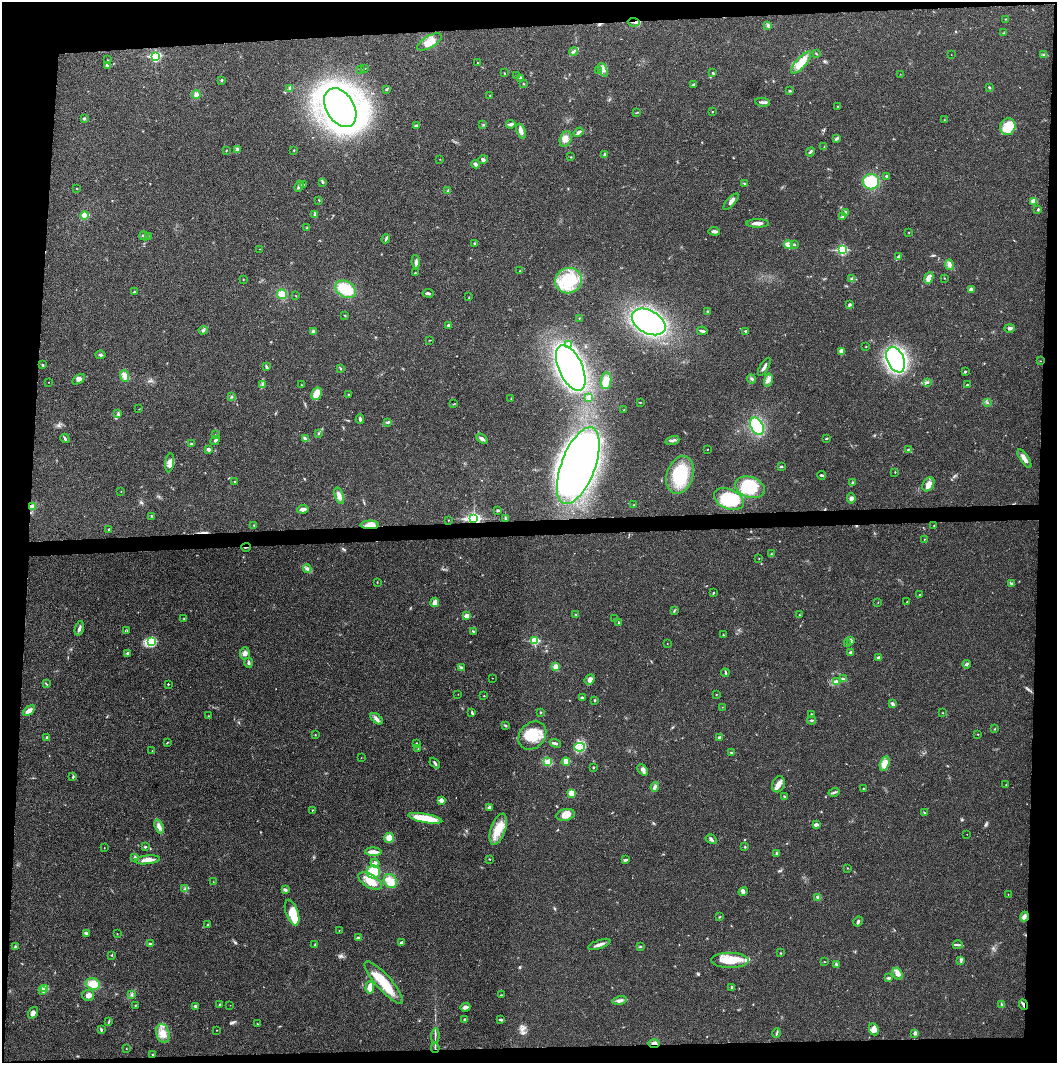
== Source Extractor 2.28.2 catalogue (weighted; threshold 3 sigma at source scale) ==
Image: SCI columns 1-4217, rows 1-4242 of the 4221 x 4243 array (HDU 1 of 3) = the unmasked area's bounding box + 8 px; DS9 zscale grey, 4 x 4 block average (1 PNG px = mean of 4 x 4 image px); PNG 1059 x 1065 px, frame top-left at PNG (2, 2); each listed source drawn as its Kron ellipse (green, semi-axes under 4 px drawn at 4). Shown black and unused: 9% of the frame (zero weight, under 3 of 4 exposures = <1% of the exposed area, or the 3 px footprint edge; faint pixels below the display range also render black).
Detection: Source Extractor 2.28.2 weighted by HDU 2 'WHT'. Background 0.021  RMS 0.0042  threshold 0.0188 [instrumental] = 3 sigma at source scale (4.5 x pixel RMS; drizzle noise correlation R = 1.50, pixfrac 1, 0.05/0.05 arcsec/px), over >= 5 px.
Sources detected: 385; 1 inside a brighter object's white glare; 4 cosmic-ray / hot-pixel residue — neither listed nor drawn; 1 coinciding with a brighter row at this scale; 14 inside a brighter listed object's ellipse — not listed separately; the other 365 listed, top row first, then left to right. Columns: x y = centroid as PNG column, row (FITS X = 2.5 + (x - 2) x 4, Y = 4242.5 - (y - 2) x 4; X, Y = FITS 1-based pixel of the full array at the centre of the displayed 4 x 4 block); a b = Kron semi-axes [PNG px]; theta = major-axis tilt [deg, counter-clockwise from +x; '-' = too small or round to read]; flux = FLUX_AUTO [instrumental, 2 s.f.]
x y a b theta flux
1006 19 2 2 - 1.2
634 22 6 2 -7 4.9
768 25 3 2 - 3
1004 33 2 2 - 1.1
430 42 14 6 29 27
574 51 4 2 - 4.2
816 54 2 2 - 0.92
951 55 2 2 - 0.48
1044 55 3 2 - 2.7
155 56 3 2 - 290
108 60 2 2 - 0.74
478 63 2 2 - 1.4
801 63 14 5 49 41
107 65 3 2 - 1.4
365 68 2 2 - 0.86
361 70 2 2 - 1.7
603 70 7 4 -66 10
598 71 2 2 - 1.3
504 73 2 2 - 0.95
713 73 3 2 - 2.7
900 74 2 2 - 0.76
517 75 2 2 - 0.93
520 78 4 3 - 4.2
221 80 2 2 - 3.3
523 84 2 2 - 1.1
694 85 4 2 - 4
989 87 3 2 - 3.5
290 88 3 2 - 1.2
387 89 3 2 - 2
789 91 2 2 - 1.5
196 95 4 3 - 11
490 96 2 2 - 1.5
763 102 7 2 -9 6
838 107 3 2 - 2
340 108 21 14 -59 1400
637 112 3 2 - 1.3
712 112 2 2 - 1.2
84 118 3 2 - 3.8
944 120 2 2 - 1.1
511 124 5 3 - 7.1
483 125 2 2 - 1.6
416 126 2 2 - 12
1008 127 8 7 - 56
521 131 8 4 -69 10
579 132 5 3 - 6
837 138 3 2 - 5
566 139 8 5 70 19
824 147 2 2 - 0.74
226 150 2 2 - 1.1
237 150 4 2 - 3.6
294 150 2 2 - 1.5
810 152 5 2 - 3.7
605 154 3 2 - 2.5
571 157 2 2 - 1.4
440 159 2 2 - 0.69
483 160 5 3 - 4.2
475 164 4 3 - 5.2
887 176 2 2 - 6
871 182 8 7 - 68
323 183 2 2 - 0.97
745 184 4 2 - 3
304 185 2 2 - 2
299 186 5 3 - 4.8
77 188 2 2 - 1.1
448 191 3 2 - 3.1
319 200 2 2 - 1.2
1034 201 4 4 - 12
731 202 10 3 48 8.1
1038 209 3 2 - 3
845 212 3 3 - 3.3
315 215 2 2 - 1.6
85 216 4 4 - 18
842 216 4 3 - 4.5
758 223 11 3 0 12
307 227 2 2 - 1.6
714 231 5 3 - 7.1
909 232 2 2 - 1
144 236 5 2 - 3.1
148 236 2 2 - 0.91
386 239 4 2 - 3.3
474 243 3 2 - 1.6
788 245 4 3 - 19
794 245 3 2 - 2.8
260 249 2 2 - 0.64
842 250 3 2 - 230
898 257 2 2 - 1.9
416 262 6 3 -83 5.9
949 265 5 3 - 7
520 271 3 2 - 2.5
415 273 2 2 - 2
929 278 6 3 67 15
945 278 2 2 - 0.72
243 279 2 2 - 1.3
852 279 4 2 - 3
568 281 13 12 - 90
346 289 11 7 -29 91
971 289 3 3 - 7.7
134 292 2 2 - 8
428 293 5 2 - 4.7
282 294 5 5 - 26
296 296 2 2 - 0.84
469 297 2 2 - 0.98
850 305 4 3 - 3.6
708 312 3 2 - 3.2
345 315 2 2 - 1.1
579 318 2 2 - 1.1
649 322 18 11 -29 470
448 325 3 2 - 2.7
1010 328 5 3 - 5
203 330 4 3 - 4.8
702 331 5 2 - 4.9
746 331 2 2 - 8.4
313 332 3 3 - 6.9
430 340 2 2 - 0.98
568 344 3 3 - 5.8
866 346 2 2 - 0.78
841 351 4 2 - 15
100 355 5 2 - 3.8
896 360 13 8 -66 650
1040 361 2 2 - 0.84
43 365 2 2 - 2.7
266 367 3 3 - 3.2
764 367 10 2 60 9.7
571 368 25 12 -66 1500
340 369 3 2 - 1.6
965 372 3 2 - 2.5
125 376 6 4 -67 17
78 379 7 4 34 8.4
752 379 5 2 - 3.4
768 380 6 3 78 9.1
606 381 8 5 82 18
48 382 2 2 - 0.62
928 382 2 2 - 1.8
262 384 3 2 - 1.9
302 385 2 2 - 0.64
967 385 2 2 - 1.8
317 394 6 5 - 31
348 395 2 2 - 0.97
231 397 3 2 - 3
589 397 4 3 - 5.7
511 398 2 2 - 0.79
640 402 3 2 - 1.3
987 402 2 2 - 0.92
454 404 3 2 - 1.4
139 409 2 2 - 0.85
624 410 2 2 - 1.1
118 414 4 2 - 2.7
360 419 5 2 - 5
388 422 4 2 - 5
757 426 9 6 -61 140
318 433 3 2 - 1.2
215 435 2 2 - 0.85
65 438 5 2 - 3.7
827 438 3 2 - 1.7
305 439 4 2 - 3
482 439 6 3 -36 7.5
215 440 5 2 - 4.2
672 440 7 2 17 5.5
192 444 3 2 - 3.6
208 449 3 2 - 9.2
707 449 2 2 - 0.89
908 450 3 2 - 1.4
1024 459 11 4 -56 14
170 463 9 4 81 15
578 466 40 17 69 2100
781 466 4 2 - 3.1
895 472 2 2 - 1.4
680 475 19 13 72 130
822 475 4 2 - 4.4
234 482 2 2 - 1.7
852 483 2 2 - 1.8
928 484 7 5 57 15
750 487 15 10 -19 86
121 492 2 2 - 0.97
339 496 9 4 -70 11
851 498 5 3 - 7.7
729 499 15 10 -23 110
634 505 2 2 - 1.1
32 507 4 3 - 9
303 509 5 3 - 11
498 510 3 2 - 3.7
151 516 2 2 - 1.8
505 518 3 2 - 2.2
474 519 3 2 - 570
448 520 2 2 - 0.91
254 525 2 2 - 1.4
370 525 9 4 0 22
934 525 2 2 - 1.1
109 529 2 2 - 3.4
924 539 2 2 - 0.83
246 547 5 2 - 2.8
771 554 2 2 - 0.95
759 558 2 2 - 0.88
307 569 4 4 - 5.5
377 582 2 2 - 1.3
1011 584 3 2 - 2.1
713 593 3 2 - 2
920 595 2 2 - 1.3
435 602 5 3 - 20
878 602 2 2 - 0.7
907 602 2 2 - 1.2
674 611 3 2 - 2
576 614 3 2 - 1.6
799 615 2 2 - 0.67
467 616 2 2 - 32
184 618 2 2 - 1.5
615 619 3 2 - 0.98
619 622 2 2 - 1.2
79 628 7 3 72 6
127 631 2 2 - 0.63
473 631 3 2 - 1.6
723 635 2 2 - 1.3
851 640 3 2 - 6.4
152 641 4 2 - 150
535 641 2 2 - 140
667 644 2 2 - 0.83
848 644 3 2 - 2.3
128 653 3 2 - 3.7
245 653 6 5 - 9.1
851 653 2 2 - 11
879 658 4 3 - 8.2
249 663 5 2 - 4.1
967 664 4 2 - 3.7
556 667 2 2 - 21
461 668 3 2 - 2.9
725 673 4 2 - 2.6
492 678 2 2 - 0.55
843 678 3 3 - 3.9
590 680 5 4 - 10
836 681 3 2 - 3.4
46 684 3 2 - 2.1
168 684 2 2 - 2.9
458 694 2 2 - 0.51
716 695 2 2 - 0.96
484 696 2 2 - 1.3
582 698 3 2 - 3
595 700 3 2 - 1.8
893 704 4 3 - 5.8
722 707 2 2 - 0.61
29 711 7 3 37 16
472 713 3 2 - 2.7
541 713 2 2 - 1.1
943 713 2 2 - 1
812 714 2 2 - 1.7
208 716 2 2 - 0.8
377 719 7 3 -40 8.5
811 720 4 2 - 2.9
505 725 3 2 - 2.4
995 729 2 2 - 1.6
315 734 2 2 - 0.83
978 734 2 2 - 1.1
532 736 15 12 45 59
47 737 3 2 - 3.7
720 737 4 2 - 4.1
167 742 2 2 - 0.87
416 743 2 2 - 1.5
555 743 6 2 -18 4.6
580 747 5 4 - 17
418 748 2 2 - 1
152 751 2 2 - 0.86
732 753 4 2 - 2.6
361 758 2 2 - 0.53
547 762 4 3 - 6.7
566 762 4 4 - 13
435 763 6 2 -49 4.1
885 764 7 4 74 25
593 767 2 2 - 1.7
643 770 6 3 -49 7.2
73 777 3 2 - 2.5
778 784 8 6 68 15
1006 785 2 2 - 0.84
655 787 4 2 - 5
863 788 2 2 - 1
834 792 6 2 15 4
572 793 3 2 - 29
785 797 2 2 - 0.97
441 800 2 2 - 30
489 807 3 2 - 5.2
312 810 2 2 - 1.2
924 813 2 2 - 1.6
566 815 9 5 12 22
425 818 17 4 -11 65
816 825 3 2 - 11
159 826 7 4 -69 11
498 829 16 7 71 41
967 834 2 2 - 0.63
389 838 5 4 - 16
711 839 6 2 -32 4.6
145 847 2 2 - 3.4
745 847 3 2 - 1.6
104 848 2 2 - 0.7
373 852 8 3 -3 18
777 853 3 2 - 2.2
135 857 3 3 - 3.7
489 859 2 2 - 1.4
147 860 12 4 6 19
626 860 4 2 - 3.2
375 863 4 4 - 5.8
848 868 2 2 - 1.3
373 872 6 6 - 91
370 881 13 6 -30 32
390 881 7 6 - 28
213 882 2 2 - 0.63
185 889 3 2 - 3.7
285 890 3 2 - 5.5
743 892 4 4 - 5.9
1008 894 2 2 - 0.83
818 897 3 3 - 5.2
292 913 13 6 -71 51
719 917 3 2 - 1.9
1024 917 5 4 - 8.2
858 921 5 2 - 5.4
208 925 2 2 - 1.6
339 930 2 2 - 0.68
86 933 4 3 - 3.9
117 934 2 2 - 0.8
358 938 2 2 - 10
401 943 3 3 - 4.6
150 944 3 2 - 4.1
315 945 2 2 - 1.8
599 945 12 2 19 12
958 945 5 2 - 3.3
16 946 2 2 - 0.93
640 947 3 2 - 2.4
780 953 2 2 - 0.9
112 955 2 2 - 1.5
730 960 19 7 -1 56
961 961 3 2 - 2.7
824 962 2 2 - 0.88
836 964 4 3 - 3.8
898 974 6 4 -64 10
889 978 4 2 - 4.8
384 982 27 7 -48 77
93 984 7 5 -16 32
370 987 6 4 87 19
731 987 3 2 - 1.9
44 989 2 2 - 77
42 990 3 2 - 10
88 995 6 5 - 11
131 995 2 2 - 1.1
501 995 2 2 - 1.6
620 1001 7 3 10 9.8
220 1004 3 2 - 2.4
1023 1004 5 2 - 6.2
136 1005 3 2 - 1.6
230 1005 2 2 - 0.61
1002 1005 3 2 - 1.9
195 1006 2 2 - 9.1
465 1007 5 3 - 9.3
33 1013 6 4 53 8.3
465 1019 3 2 - 2.9
500 1019 4 2 - 2.6
109 1021 3 2 - 1.9
257 1024 2 2 - 1.1
101 1029 3 2 - 2.2
874 1029 6 4 -65 16
216 1030 2 2 - 1.2
163 1033 10 6 -76 22
777 1033 5 2 - 3.1
915 1033 3 2 - 4.7
435 1036 7 2 87 4.5
654 1044 6 2 -1 7.5
435 1048 5 2 - 3.6
126 1049 2 2 - 0.8
153 1055 4 2 - 1.9
Overlapping masked pixels (flux is a lower limit): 8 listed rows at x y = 634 22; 32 507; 474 519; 370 525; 246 547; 1023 1004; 654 1044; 435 1048
Diffuse or blended objects may show on this block-average render without a row.